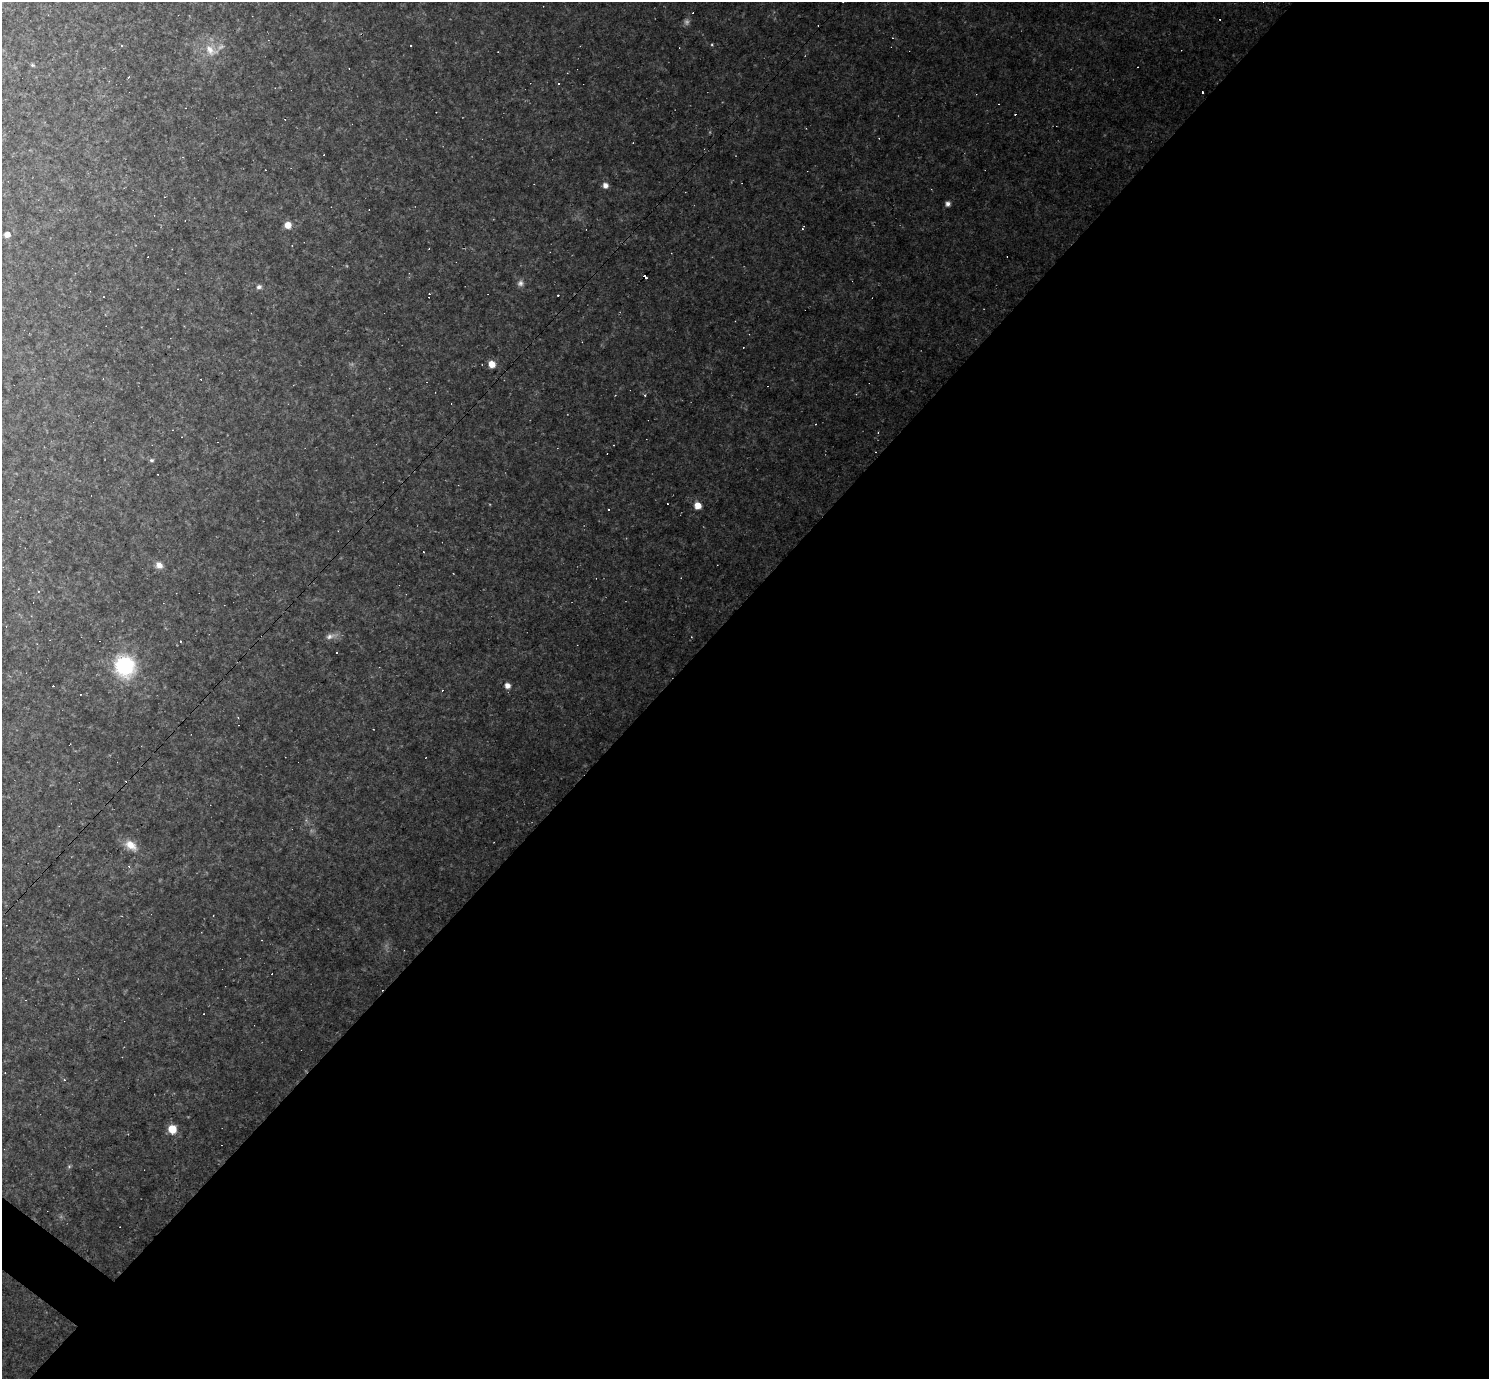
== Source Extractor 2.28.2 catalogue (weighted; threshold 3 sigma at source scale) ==
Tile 12 of 4 x 4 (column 4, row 3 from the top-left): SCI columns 4463-5949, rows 1671-3047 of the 5949 x 5952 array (HDU 1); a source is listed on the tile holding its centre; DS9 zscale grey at full resolution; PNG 1491 x 1381 px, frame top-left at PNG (2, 2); no overlay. Shown black and unused: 56% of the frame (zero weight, under 2 of 3 exposures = <1% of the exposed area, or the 3 px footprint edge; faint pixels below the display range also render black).
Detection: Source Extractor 2.28.2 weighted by HDU 2 'WHT'; one run over the whole footprint, this tile lists its part. Background 0.0987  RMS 0.01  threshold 0.0455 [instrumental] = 3 sigma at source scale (4.5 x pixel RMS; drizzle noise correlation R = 1.50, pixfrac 1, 0.05/0.05 arcsec/px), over >= 5 px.
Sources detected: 60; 2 too faint to see at this stretch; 27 cosmic-ray / hot-pixel residue — not listed; the other 31 listed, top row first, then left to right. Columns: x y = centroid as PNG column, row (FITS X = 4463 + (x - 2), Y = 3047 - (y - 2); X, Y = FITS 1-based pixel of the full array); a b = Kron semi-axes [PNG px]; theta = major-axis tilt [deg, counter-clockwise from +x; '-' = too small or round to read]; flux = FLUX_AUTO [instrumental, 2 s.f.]
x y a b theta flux
410 46 3 3 - 2.2
211 50 23 14 -35 20
32 65 6 4 -21 1.3
559 84 3 3 - 2
605 185 6 6 - 5.6
948 204 6 6 - 3.6
288 225 7 7 - 10
803 228 5 3 - 2.6
7 234 6 5 - 6.5
520 283 9 8 - 4.2
259 287 7 6 - 3.1
558 295 2 2 - 0.93
492 364 6 6 - 11
645 395 3 3 - 1.4
878 432 4 3 - 0.69
614 445 3 2 - 0.62
152 460 6 5 - 2
698 505 7 6 - 12
609 510 3 3 - 2
423 552 2 2 - 0.83
159 565 8 7 - 7.3
330 636 17 8 15 6.4
125 666 23 20 -67 78
507 685 6 6 - 5.8
80 694 2 2 - 0.67
238 717 3 3 - 1.1
131 845 17 10 -40 13
5 1073 3 2 - 0.72
64 1080 4 3 - 1.3
172 1129 7 7 - 21
69 1166 6 5 - 1.7